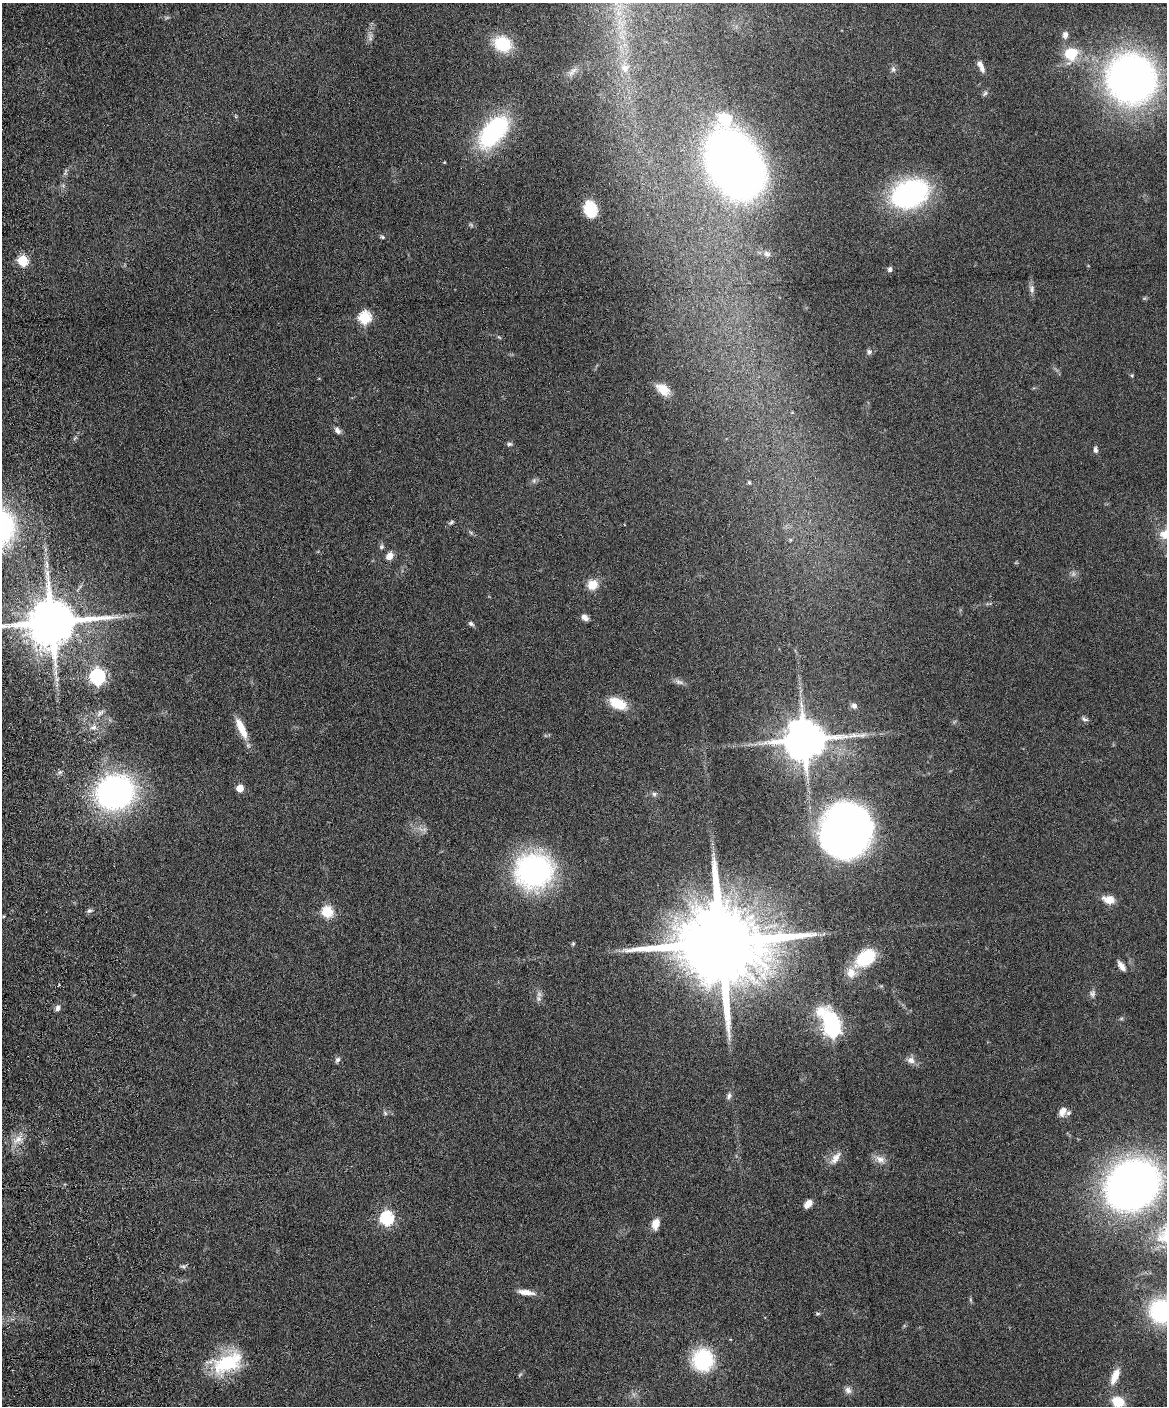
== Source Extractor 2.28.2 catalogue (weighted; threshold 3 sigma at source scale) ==
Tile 7 of 4 x 3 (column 3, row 2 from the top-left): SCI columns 2386-3550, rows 1648-3051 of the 4773 x 4594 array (HDU 1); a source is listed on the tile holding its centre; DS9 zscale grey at full resolution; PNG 1169 x 1408 px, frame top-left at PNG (2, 3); no overlay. Shown black and unused: <1% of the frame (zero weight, under 4 of 8 exposures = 3% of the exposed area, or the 3 px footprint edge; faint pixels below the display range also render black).
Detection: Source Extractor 2.28.2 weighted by HDU 2 'WHT'; one run over the whole footprint, this tile lists its part. Background 0.0807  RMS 0.0046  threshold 0.0188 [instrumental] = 3 sigma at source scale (4.09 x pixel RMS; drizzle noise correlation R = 1.36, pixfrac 0.8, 0.05/0.05 arcsec/px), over >= 5 px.
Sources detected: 93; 6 too faint to see at this stretch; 1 inside a brighter object's white glare — not listed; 4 inside a brighter listed object's ellipse — not listed separately; the other 82 listed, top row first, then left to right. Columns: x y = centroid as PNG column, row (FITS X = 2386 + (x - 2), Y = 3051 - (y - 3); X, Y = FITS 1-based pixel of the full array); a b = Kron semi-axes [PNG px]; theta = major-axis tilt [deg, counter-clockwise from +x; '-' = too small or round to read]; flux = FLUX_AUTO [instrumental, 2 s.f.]
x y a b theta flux
1065 35 9 7 80 2.1
502 44 17 14 -27 19
1071 54 22 18 64 13
980 64 10 7 -52 2
625 68 13 12 - 4.2
893 69 7 6 - 1.1
1132 79 39 37 -46 270
985 93 8 5 54 0.91
493 132 36 19 50 57
444 162 5 3 - 0.32
735 164 58 40 -65 360
910 194 35 24 22 81
590 209 13 10 -73 17
382 237 6 5 - 0.7
767 254 10 7 -16 1.8
23 260 6 5 - 27
890 269 6 5 - 1.2
1032 289 12 7 -89 1.8
364 317 6 6 - 46
869 352 8 7 - 1.2
663 389 17 10 -36 6
337 430 9 6 -50 1.7
75 438 7 4 37 0.69
509 444 7 5 1 0.83
1095 450 8 5 -80 1.2
534 480 7 5 79 0.97
749 482 6 4 -62 0.54
451 522 8 4 25 0.86
381 547 7 6 - 0.94
389 556 7 6 - 4.3
47 573 9 6 -76 1.9
592 585 11 10 - 6.1
585 617 8 6 -38 2.1
52 622 14 12 8 2700
471 623 7 5 -32 1.1
97 677 7 6 - 100
679 682 13 6 -22 1.8
618 703 22 12 -25 10
854 706 8 7 - 1.6
100 713 13 6 42 1.6
1084 719 10 5 -22 1.1
94 727 8 5 8 1.4
241 728 28 8 -65 7.6
804 740 11 11 - 1800
240 788 5 5 - 9.9
115 792 33 29 18 120
654 794 6 6 - 0.93
844 831 41 38 58 260
534 871 34 32 20 94
1109 900 11 7 -12 6.5
89 911 7 6 - 1
327 912 6 6 - 34
573 943 5 4 - 0.52
720 943 25 19 1 10000
866 958 22 14 38 23
1121 966 12 6 -54 2.6
1092 994 9 8 - 1.5
539 999 8 7 - 1.5
58 1008 8 6 67 1.3
832 1028 7 6 - 130
337 1060 9 5 56 1.1
911 1060 11 9 -18 2.6
729 1096 10 5 83 1.3
1062 1112 12 8 62 3
385 1113 7 5 -46 0.81
18 1140 14 8 32 3.6
835 1158 20 9 55 3.9
880 1159 15 9 -31 3.3
1132 1185 41 35 36 320
808 1204 10 6 46 3.6
387 1218 6 6 - 70
656 1224 12 8 76 4.4
183 1266 9 4 -1 0.85
526 1292 20 6 -8 4
1162 1311 35 30 -5 46
818 1314 6 4 1 0.63
703 1360 18 17 - 35
227 1363 38 21 25 27
520 1375 8 3 45 0.54
1115 1376 24 9 67 5.3
848 1390 10 8 -50 1.8
1118 1402 9 7 -25 14
Isophote crosses this tile's border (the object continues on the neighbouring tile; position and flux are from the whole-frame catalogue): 2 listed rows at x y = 52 622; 1162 1311